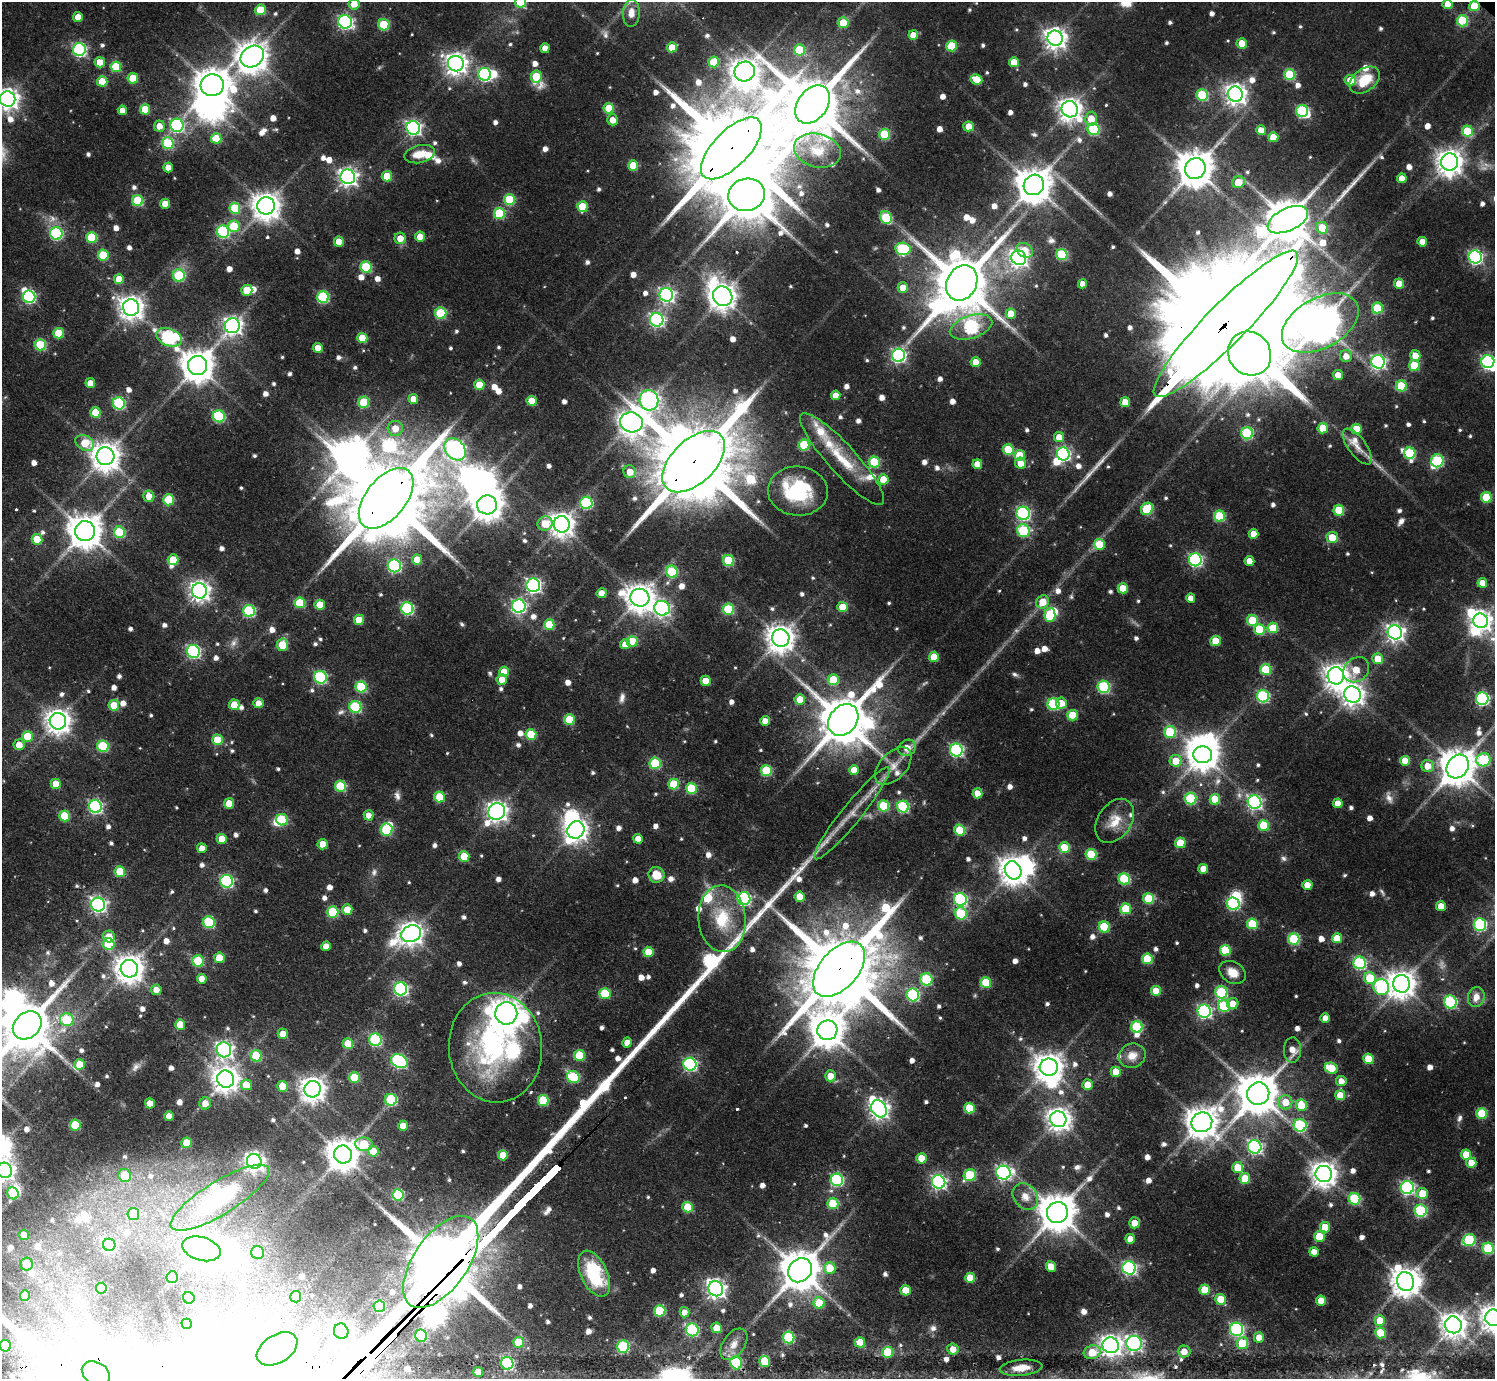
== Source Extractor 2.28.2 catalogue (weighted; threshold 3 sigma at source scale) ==
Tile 7 of 4 x 4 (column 3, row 2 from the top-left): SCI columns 3025-4517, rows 3105-4481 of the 6067 x 6068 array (HDU 1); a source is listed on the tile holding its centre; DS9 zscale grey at full resolution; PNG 1497 x 1381 px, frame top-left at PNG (2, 2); each listed source drawn as its Kron ellipse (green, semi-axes under 4 px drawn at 4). Shown black and unused: <1% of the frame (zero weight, under 2 of 3 exposures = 4% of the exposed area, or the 3 px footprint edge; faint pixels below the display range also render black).
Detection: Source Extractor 2.28.2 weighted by HDU 2 'WHT'; one run over the whole footprint, this tile lists its part. Background 0.0655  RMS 0.0064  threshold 0.0288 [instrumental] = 3 sigma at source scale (4.5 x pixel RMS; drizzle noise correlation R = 1.50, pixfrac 1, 0.05/0.05 arcsec/px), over >= 5 px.
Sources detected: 928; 11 too faint to see at this stretch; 33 inside a brighter object's white glare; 3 cosmic-ray / hot-pixel residue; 3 long thin detections or spike segments (spike, bleed or trail) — neither listed nor drawn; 17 inside a brighter listed object's ellipse — not listed separately; of the other 861, all 500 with FLUX_AUTO >= 6.02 (the completeness limit of this list) listed and drawn (361 fainter detections not listed), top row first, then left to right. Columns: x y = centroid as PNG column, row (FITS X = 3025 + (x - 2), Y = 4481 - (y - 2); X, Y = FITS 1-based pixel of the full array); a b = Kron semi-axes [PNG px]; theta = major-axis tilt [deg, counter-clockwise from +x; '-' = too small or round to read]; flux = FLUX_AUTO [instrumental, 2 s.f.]
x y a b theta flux
521 2 5 5 - 35
354 4 5 5 - 8.5
1447 4 5 5 - 11
1474 6 5 5 - 18
261 10 5 5 - 22
631 13 13 8 87 6.9
78 17 5 5 - 6.9
1462 21 5 5 - 43
345 22 7 6 - 160
843 23 5 5 - 17
384 25 6 5 - 30
913 35 5 4 - 9.4
1055 38 8 7 - 490
1242 43 5 5 - 14
952 46 5 5 - 28
672 47 5 5 - 14
545 48 5 4 - 6.1
79 50 6 6 - 130
799 50 5 5 - 30
252 57 12 10 35 1100
100 62 5 5 - 12
714 62 5 5 - 22
1014 62 5 5 - 13
456 64 8 7 - 450
116 67 5 5 - 28
745 71 10 9 - 930
485 74 6 6 - 110
1290 74 5 5 - 40
536 77 6 5 - 24
133 78 5 5 - 18
976 79 6 5 - 15
1350 80 5 5 - 12
1365 80 17 11 36 20
102 81 5 5 - 18
212 85 11 11 - 1500
1235 94 8 7 - 470
1202 95 6 5 - 47
8 99 8 7 - 470
813 104 21 14 53 5800
609 108 5 5 - 19
145 109 5 5 - 22
1070 109 8 8 - 560
122 110 4 4 - 6.5
1302 111 6 6 - 66
1091 119 7 6 - 12
613 120 5 5 - 7.7
177 125 6 6 - 100
159 126 5 5 - 6.5
969 126 5 5 - 11
413 128 7 6 - 180
1093 129 6 6 - 48
1261 130 5 5 - 9
1467 131 5 5 - 28
884 134 5 5 - 39
1273 137 5 5 - 14
216 138 5 5 - 18
168 143 6 5 - 45
731 148 39 18 46 16000
817 151 24 16 -15 16
420 154 16 9 12 11
1450 162 8 8 - 720
633 165 5 5 - 19
168 168 5 5 - 8.4
1195 168 11 10 - 1700
387 176 5 5 - 21
348 177 7 7 - 300
1402 178 5 4 - 7.6
1238 182 6 5 - 15
1034 185 10 10 - 1600
747 195 18 16 16 4100
509 199 5 5 - 38
138 201 5 5 - 44
165 204 5 5 - 10
266 206 9 8 - 890
582 207 5 5 - 20
235 208 5 5 - 37
499 213 5 5 - 43
886 217 6 5 - 43
1288 220 22 11 25 2600
234 226 6 5 - 30
1322 228 6 5 - 22
223 232 6 6 - 83
56 233 6 6 - 85
92 237 5 5 - 36
420 237 5 5 - 9.6
400 238 5 5 - 8.1
339 242 5 5 - 12
1422 242 5 5 - 8.6
903 249 8 6 -7 69
1025 250 8 7 - 11
1062 254 5 5 - 46
103 255 5 5 - 29
1475 257 6 6 - 140
1019 258 7 7 - 270
366 267 6 5 - 44
179 275 6 6 - 50
119 279 5 5 - 14
962 283 18 15 61 5000
1083 284 4 4 - 6.1
1399 284 5 5 - 12
903 288 5 5 - 9.8
247 290 5 5 - 23
666 295 7 6 - 200
723 296 10 9 - 800
29 297 6 6 - 110
323 297 6 6 - 67
131 308 8 8 - 590
1378 308 5 5 - 33
441 313 5 5 - 45
1011 314 5 5 - 13
657 320 7 6 - 160
1320 323 41 25 29 2200
1226 324 101 20 45 55000
232 326 8 7 - 300
971 327 22 11 17 97
59 333 5 5 - 24
169 337 13 8 -19 100
362 338 5 5 - 18
40 345 5 5 - 40
318 348 5 4 - 9.3
1250 354 23 20 -51 2200
898 355 6 6 - 160
1415 355 5 5 - 9.6
1346 356 6 6 - 6.9
975 362 5 5 - 10
1378 362 7 6 - 170
1488 362 6 6 - 150
1414 365 5 5 - 25
197 366 9 9 - 1200
1338 375 5 5 - 7.7
90 383 5 5 - 8.6
479 385 5 5 - 16
1401 386 5 5 - 32
836 395 5 4 - 6.8
413 399 5 4 - 8.4
649 400 10 9 - 320
532 401 5 5 - 14
364 402 5 5 - 29
1125 402 5 5 - 11
119 403 6 6 - 72
95 412 5 5 - 17
219 416 6 6 - 60
631 422 11 10 - 750
395 428 7 7 - 9.4
1323 428 5 5 - 20
1356 429 5 5 - 17
1247 433 6 6 - 62
1059 437 5 5 - 8.8
85 443 10 7 -31 16
804 445 5 5 - 37
1357 446 21 9 -54 6.8
455 449 12 9 -50 320
1008 449 5 5 - 25
1410 453 6 5 - 44
1063 454 6 6 - 130
1020 455 5 5 - 19
105 456 9 9 - 960
842 459 60 14 -48 31
1437 461 6 6 - 57
694 462 38 21 44 14000
874 462 5 5 - 39
1021 463 6 5 - 9.1
977 464 5 5 - 11
630 472 6 6 - 9.9
883 479 5 5 - 16
798 491 30 24 -4 54
149 496 5 5 - 8.6
1486 497 5 5 - 31
386 498 35 20 51 14000
168 500 5 5 - 31
586 503 6 6 - 72
487 505 10 9 - 1100
1147 509 6 5 - 40
1339 510 5 5 - 27
1023 513 6 6 - 120
1220 516 5 5 - 38
545 523 7 7 - 14
562 524 8 8 - 660
85 531 10 10 - 1400
1023 531 6 6 - 50
119 532 5 5 - 37
1253 534 5 5 - 9.4
1332 537 5 5 - 13
37 539 5 5 - 17
1099 544 5 5 - 21
173 560 5 5 - 18
417 560 5 5 - 15
1195 560 6 6 - 120
728 561 5 5 - 43
1249 561 5 5 - 7.9
394 566 6 6 - 97
672 572 6 5 - 43
1482 583 5 5 - 8.8
533 585 7 7 - 180
1123 588 5 5 - 16
199 591 7 7 - 380
602 593 5 5 - 9.8
640 598 9 9 - 940
1191 598 4 4 - 7.4
1043 602 7 6 - 14
300 603 5 5 - 29
320 605 5 5 - 17
519 606 7 6 - 130
842 607 5 5 - 15
407 608 6 6 - 84
662 608 8 7 - 200
728 609 5 5 - 44
249 611 6 6 - 75
1050 615 7 5 84 38
359 620 5 5 - 14
1252 620 5 5 - 28
1480 621 7 7 - 430
549 625 5 5 - 27
1273 628 5 5 - 25
1260 629 5 5 - 30
1395 632 7 7 - 290
781 638 9 8 - 830
632 641 5 5 - 21
1216 641 5 5 - 17
625 644 5 5 - 7.3
282 645 6 5 - 16
193 651 7 6 - 130
934 657 5 5 - 16
1378 659 5 5 - 13
1266 669 5 5 - 34
1356 670 14 11 40 13
504 672 5 5 - 13
1336 676 8 8 - 610
320 677 6 6 - 84
502 679 5 5 - 7.9
833 680 5 5 - 23
706 681 5 5 - 12
361 687 5 5 - 37
1104 687 6 6 - 70
1353 695 8 8 - 490
1263 696 6 6 - 76
800 699 5 5 - 11
1482 699 6 6 - 110
258 703 5 5 - 6.1
1061 703 6 5 - 8.9
1053 704 6 6 - 62
114 705 5 5 - 16
234 705 5 5 - 15
355 707 6 6 - 63
1072 715 5 5 - 20
569 720 5 5 - 30
843 720 17 13 50 3700
58 721 8 8 - 640
765 721 5 5 - 7.2
1170 732 6 6 - 39
531 734 5 5 - 29
28 736 5 5 - 23
217 740 5 5 - 23
19 745 5 5 - 9.9
103 746 6 5 - 49
907 748 9 7 32 8.4
956 750 6 6 - 120
1203 755 9 8 - 1100
1483 760 7 6 - 60
1176 761 6 6 - 14
1405 761 5 5 - 13
655 763 5 5 - 43
893 766 22 13 47 11
1428 766 6 6 - 8.9
1458 767 12 10 53 1700
854 770 5 5 - 11
766 771 5 5 - 42
56 784 5 5 - 14
674 784 5 5 - 27
340 786 5 5 - 32
691 788 5 5 - 33
977 793 5 5 - 11
439 797 5 5 - 25
1190 798 6 6 - 51
1215 799 5 5 - 21
1254 802 7 6 - 160
229 803 5 5 - 13
1338 803 5 5 - 9.7
95 806 7 6 - 130
884 806 5 5 - 38
903 807 6 6 - 68
497 812 9 8 - 370
852 813 58 10 51 17
369 815 5 5 - 6.2
65 816 5 5 - 33
282 820 6 5 - 40
1115 821 24 16 55 13
1264 826 5 5 - 33
386 829 6 6 - 50
576 830 9 8 - 520
959 830 5 5 - 21
222 839 5 5 - 15
638 839 5 4 - 7.4
1180 843 5 5 - 19
323 844 5 5 - 12
1064 847 5 5 - 21
202 848 5 5 - 7.4
1091 854 5 5 - 34
464 857 5 5 - 20
1203 869 5 5 - 9.2
1013 870 9 8 - 830
120 872 5 5 - 22
656 875 8 8 - 13
1124 879 6 5 - 49
227 881 6 6 - 100
1307 885 5 5 - 10
800 897 5 5 - 13
1148 898 5 5 - 29
744 899 6 6 - 110
960 899 7 6 - 110
1233 904 6 6 - 83
98 905 7 6 - 210
1441 906 5 5 - 9.7
1126 909 5 5 - 27
347 910 5 5 - 12
333 912 6 5 - 42
961 913 6 6 - 44
722 919 33 23 -85 34
209 922 6 6 - 52
1252 924 5 5 - 33
1480 925 6 6 - 76
1104 927 5 5 - 34
411 934 10 8 23 560
109 936 6 6 - 9.8
1337 938 5 5 - 14
1294 939 5 5 - 50
109 944 6 5 - 33
326 946 5 5 - 7.8
1225 950 5 5 - 35
648 952 5 5 - 15
219 958 5 5 - 17
1147 959 5 5 - 28
198 961 6 5 - 32
1360 963 6 6 - 85
129 969 9 8 - 880
839 969 33 19 49 11000
1233 972 14 10 -31 8.1
1370 978 6 5 - 29
202 979 5 4 - 7.6
926 979 6 6 - 56
986 982 5 5 - 23
1402 984 9 8 - 850
1381 987 8 8 - 84
401 989 6 6 - 140
156 990 5 5 - 6.8
1156 991 5 5 - 14
1221 992 6 6 - 57
605 993 5 5 - 30
913 995 6 6 - 79
1476 997 10 8 75 7.3
1450 1002 6 6 - 86
1233 1004 6 5 - 8.2
1224 1006 6 6 - 44
1204 1011 7 6 - 150
506 1013 11 11 - 970
1325 1018 5 4 - 6.9
67 1020 7 6 - 43
180 1024 5 5 - 13
27 1025 16 12 43 3700
1137 1027 6 5 - 50
827 1030 10 10 - 1400
283 1034 5 5 - 10
375 1040 6 6 - 81
627 1043 5 5 - 7.2
348 1044 5 5 - 17
495 1048 55 46 -86 140
224 1050 7 7 - 260
1292 1050 13 8 87 7.8
579 1055 5 5 - 30
256 1056 6 5 - 34
1132 1056 13 12 - 8.2
1368 1059 5 5 - 18
399 1061 9 6 -28 130
80 1064 5 5 - 18
690 1064 6 6 - 120
1049 1067 9 8 - 960
1331 1068 6 5 - 25
1116 1072 5 5 - 15
830 1076 5 5 - 11
573 1077 6 5 - 47
354 1078 5 5 - 22
226 1079 9 8 - 730
1341 1081 5 5 - 6.5
246 1085 5 5 - 15
1087 1085 5 5 - 11
283 1086 5 5 - 17
313 1089 8 8 - 670
1258 1094 11 11 - 2200
1340 1095 5 5 - 14
391 1100 6 6 - 59
543 1100 5 5 - 36
1285 1102 7 7 - 12
150 1103 5 5 - 8.6
205 1103 6 6 - 6.9
1301 1105 6 5 - 20
969 1108 5 5 - 25
879 1109 9 7 -56 370
1482 1113 5 5 - 33
169 1116 5 5 - 7.8
1058 1119 8 8 - 530
1202 1122 10 10 - 1200
75 1125 5 5 - 28
1300 1125 6 6 - 66
403 1126 5 5 - 9.8
187 1143 5 5 - 16
364 1144 9 6 -4 27
1255 1147 7 6 - 160
373 1151 5 5 - 16
343 1154 9 9 - 1200
1466 1154 5 5 - 15
503 1155 5 5 - 15
921 1158 5 5 - 15
254 1161 7 7 - 320
1471 1163 5 5 - 11
1238 1167 5 5 - 17
4 1170 8 7 - 350
1003 1173 7 7 - 180
1324 1174 8 8 - 700
125 1175 6 6 - 23
970 1175 6 5 - 45
1245 1179 5 5 - 22
837 1180 6 6 - 92
939 1182 7 6 - 170
1407 1188 6 6 - 140
13 1193 6 5 - 31
1422 1193 5 5 - 16
398 1195 5 5 - 45
1025 1196 14 11 -52 7.7
220 1198 57 16 32 71
1354 1199 6 5 - 50
833 1204 5 5 - 32
688 1207 5 5 - 24
1421 1211 6 6 - 67
1057 1213 11 10 - 2000
133 1214 6 6 - 17
1134 1223 5 5 - 8
1325 1227 5 5 - 16
24 1235 5 5 - 6.1
1319 1237 5 5 - 23
1130 1239 5 5 - 8
1469 1240 6 6 - 59
109 1245 6 6 - 63
1488 1248 6 5 - 41
201 1249 19 11 -16 800
1314 1252 5 4 - 6.4
258 1253 6 6 - 10
441 1262 53 27 55 14000
26 1264 6 6 - 13
1051 1267 5 5 - 9.8
830 1268 6 5 - 19
1129 1268 7 6 - 130
800 1270 13 11 47 2300
594 1274 25 13 -65 42
172 1277 6 6 - 46
970 1278 5 5 - 15
1405 1282 9 8 - 930
101 1288 5 5 - 45
716 1289 8 7 - 330
906 1290 5 5 - 14
1205 1290 5 5 - 20
25 1296 5 5 - 12
296 1297 5 5 - 26
189 1298 6 5 - 85
1221 1299 5 5 - 18
1321 1300 5 5 - 9.8
819 1303 6 5 - 20
379 1306 6 5 - 56
660 1311 5 5 - 34
684 1312 5 5 - 6
1494 1318 8 8 - 760
1380 1321 5 5 - 15
187 1324 5 5 - 36
1453 1325 8 8 - 660
716 1328 5 5 - 9.3
1237 1329 7 6 - 120
692 1330 6 6 - 81
341 1331 7 7 - 380
1380 1333 5 5 - 24
421 1336 6 6 - 54
789 1337 6 6 - 56
1259 1337 5 5 - 8
518 1342 5 5 - 17
860 1342 5 5 - 14
1134 1343 8 7 - 170
1242 1343 6 5 - 26
734 1344 18 10 55 8.1
1111 1345 8 8 - 420
5 1346 6 5 - 22
623 1346 6 6 - 53
277 1349 22 14 32 18
953 1349 5 5 - 7.5
1184 1351 6 6 - 7.2
888 1352 5 5 - 34
1092 1352 8 6 17 16
765 1362 5 5 - 37
507 1363 6 6 - 110
736 1363 6 5 - 84
1021 1368 21 8 6 11
478 1372 5 5 - 6.5
96 1373 15 11 -30 9.5
Overlapping masked pixels (flux is a lower limit): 9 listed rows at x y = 1474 6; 731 148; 1226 324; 694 462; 386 498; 839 969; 441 1262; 1111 1345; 736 1363
Isophote crosses this tile's border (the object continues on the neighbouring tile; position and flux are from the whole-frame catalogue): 10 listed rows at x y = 521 2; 354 4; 1447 4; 631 13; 8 99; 1488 362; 27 1025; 4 1170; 1494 1318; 5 1346